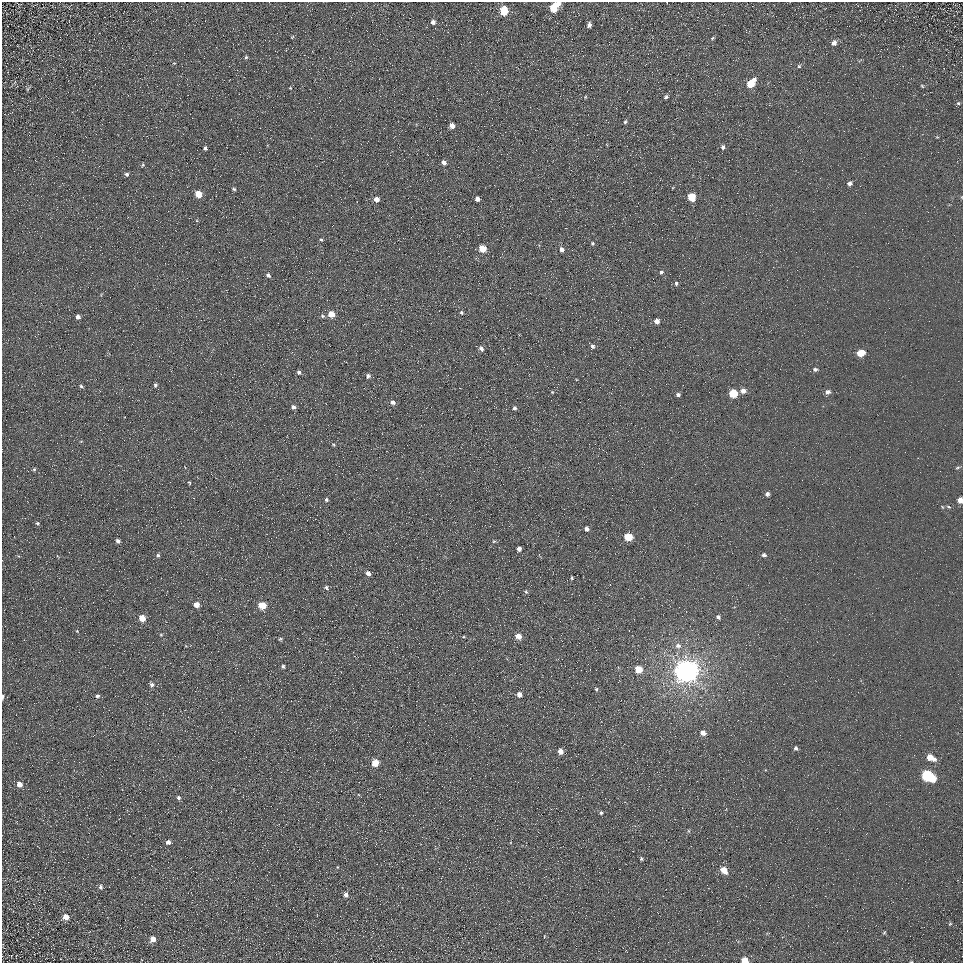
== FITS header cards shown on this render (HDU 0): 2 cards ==
NAXIS1  =                  961
NAXIS2  =                  961

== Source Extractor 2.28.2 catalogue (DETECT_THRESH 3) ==
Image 961 x 961 px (HDU 0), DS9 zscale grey, 1 PNG px = 1 image px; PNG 965 x 965 px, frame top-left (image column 1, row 961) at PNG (2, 2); no overlay
Background 5.51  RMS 7.8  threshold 23.4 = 3 sigma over >= 5 px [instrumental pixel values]
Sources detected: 119; all 119 listed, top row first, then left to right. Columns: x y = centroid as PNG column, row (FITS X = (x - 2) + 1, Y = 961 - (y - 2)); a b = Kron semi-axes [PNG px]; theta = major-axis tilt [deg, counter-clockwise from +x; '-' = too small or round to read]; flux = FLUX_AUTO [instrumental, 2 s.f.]
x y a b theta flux
558 3 5 4 - 2600
554 8 6 5 - 16000
504 11 6 5 - 20000
433 22 5 4 - 2000
589 25 5 4 - 2000
292 37 4 3 - 420
712 38 5 4 - 680
834 43 7 6 - 2200
246 57 4 4 - 650
799 66 5 5 - 730
751 84 7 5 52 16000
922 86 5 4 - 590
290 88 3 3 - 370
27 89 7 4 71 750
585 97 5 3 - 460
665 97 6 4 31 1500
958 103 5 5 - 790
625 122 6 4 72 800
452 126 5 4 - 4700
723 147 6 5 - 1200
205 148 4 3 - 1100
444 162 5 4 - 2500
143 165 5 3 - 530
127 174 5 5 - 980
849 183 6 5 - 1400
234 189 4 3 - 770
198 194 5 5 - 11000
691 197 5 5 - 17000
376 199 5 4 - 3900
477 199 4 4 - 2800
321 240 4 3 - 700
630 242 2 2 - 250
592 243 4 4 - 800
482 249 5 5 - 12000
562 249 5 4 - 2000
661 272 5 4 - 1100
268 275 5 4 - 1500
676 283 5 4 - 840
461 312 4 4 - 740
331 314 5 5 - 7100
322 316 6 5 - 880
78 317 4 4 - 2100
657 321 4 4 - 3500
592 346 5 5 - 1300
481 348 6 5 - 1700
860 353 6 5 - 10000
815 369 6 5 - 1300
299 372 5 5 - 1100
368 376 5 5 - 1200
155 385 5 4 - 970
81 386 5 4 - 830
364 388 2 2 - 240
743 391 5 5 - 3200
552 392 4 3 - 410
828 392 6 5 - 2100
733 393 5 5 - 21000
678 395 4 4 - 1300
392 402 6 5 - 1800
293 407 6 5 - 1400
514 408 5 5 - 1000
333 444 5 3 - 520
957 468 6 3 19 610
34 469 6 4 67 660
189 483 4 3 - 500
767 494 4 4 - 1600
326 500 5 5 - 910
960 500 4 4 - 5000
948 507 6 4 -20 720
37 523 6 4 18 730
586 529 4 4 - 2000
628 537 5 5 - 18000
118 541 5 4 - 1600
494 541 5 4 - 580
519 549 4 4 - 2400
158 555 5 4 - 900
764 555 5 4 - 1400
368 573 5 4 - 2300
572 578 3 2 - 520
326 587 6 4 -61 900
526 592 5 4 - 740
196 605 4 4 - 4900
262 605 5 5 - 15000
718 617 5 4 - 1400
142 618 5 4 - 7400
77 631 4 4 - 380
161 635 4 4 - 500
518 636 5 5 - 5700
280 639 5 4 - 680
186 646 5 3 - 410
678 646 8 7 - 2400
283 666 4 4 - 1000
638 669 5 5 - 11000
686 671 7 7 - 780000
152 685 6 5 - 1500
596 689 5 4 - 800
519 694 4 4 - 3600
97 696 5 5 - 1100
2 697 5 2 - 750
703 733 6 5 - 3700
796 748 5 4 - 1100
560 751 5 4 - 4600
930 757 8 5 -29 7500
375 763 5 5 - 12000
927 776 9 6 -28 59000
19 784 6 5 - 3100
178 797 5 4 - 1200
601 813 5 4 - 940
168 842 5 4 - 2200
641 859 4 3 - 720
337 867 4 3 - 380
724 870 6 5 - 7000
100 887 7 6 - 1200
346 894 5 5 - 2300
66 917 6 6 - 3300
950 924 5 3 - 510
884 932 5 4 - 600
153 939 6 6 - 3500
745 960 5 4 - 9600
911 962 4 2 - 390
At the frame edge (FLAGS 8, measured only in part): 5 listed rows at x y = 558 3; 960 500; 2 697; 745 960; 911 962